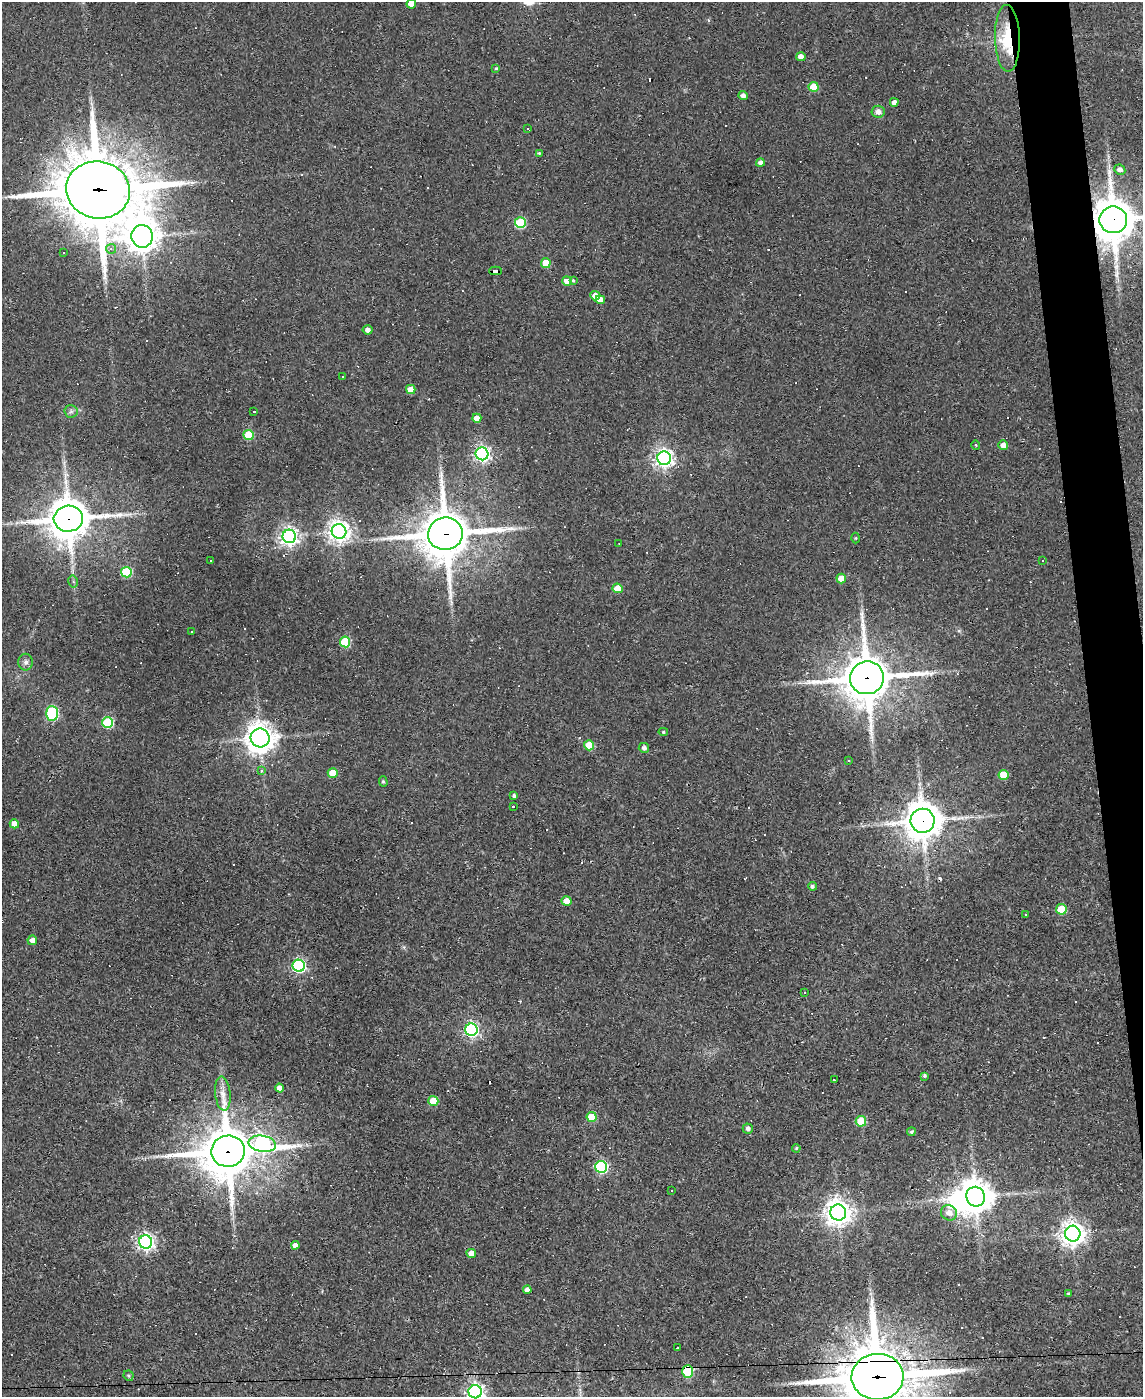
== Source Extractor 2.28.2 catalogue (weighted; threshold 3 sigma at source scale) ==
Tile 6 of 4 x 3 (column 2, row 2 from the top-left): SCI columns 1142-2282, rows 1625-3019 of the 4564 x 4539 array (HDU 1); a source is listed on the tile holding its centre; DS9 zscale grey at full resolution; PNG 1145 x 1399 px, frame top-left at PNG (2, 2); each listed source drawn as its Kron ellipse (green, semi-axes under 4 px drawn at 4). Shown black and unused: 4% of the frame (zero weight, under 2 of 3 exposures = <1% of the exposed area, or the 3 px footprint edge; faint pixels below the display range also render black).
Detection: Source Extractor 2.28.2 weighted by HDU 2 'WHT'; one run over the whole footprint, this tile lists its part. Background 0.0835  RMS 0.0074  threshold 0.0335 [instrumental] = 3 sigma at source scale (4.5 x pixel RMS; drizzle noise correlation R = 1.50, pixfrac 1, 0.05/0.05 arcsec/px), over >= 5 px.
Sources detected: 163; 1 inside a brighter object's white glare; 58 cosmic-ray / hot-pixel residue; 2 long thin detections or spike segments (spike, bleed or trail) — neither listed nor drawn; the other 102 listed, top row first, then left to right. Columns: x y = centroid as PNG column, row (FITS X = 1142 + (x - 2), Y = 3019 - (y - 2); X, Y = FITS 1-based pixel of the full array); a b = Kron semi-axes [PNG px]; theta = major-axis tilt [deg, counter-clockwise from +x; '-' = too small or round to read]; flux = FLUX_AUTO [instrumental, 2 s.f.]
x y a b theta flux
411 4 5 4 - 7.8
1007 38 33 12 -89 39
801 57 4 4 - 6.2
496 68 4 4 - 0.97
814 87 5 5 - 22
743 95 4 4 - 3.4
894 102 4 4 - 3.4
878 112 6 6 - 4.3
527 129 3 3 - 1.8
539 153 3 3 - 0.81
760 163 4 4 - 3.1
1120 170 5 5 - 4
98 190 32 28 -12 5500
1113 220 14 13 - 2700
520 223 5 5 - 47
142 236 11 10 - 1000
111 249 5 5 - 1.6
63 253 3 2 - 0.71
546 263 5 4 - 13
495 271 6 4 -2 89
573 280 4 4 - 0.89
567 281 5 4 - 11
595 296 5 4 - 7.3
600 300 4 4 - 6
368 330 5 4 - 3.6
343 377 3 3 - 1.1
411 389 5 4 - 10
71 411 6 6 - 1.9
254 412 3 3 - 7
477 418 4 4 - 6.7
248 435 5 5 - 33
976 445 5 3 - 0.61
1003 445 5 4 - 6
482 454 6 6 - 220
664 458 7 6 - 330
68 519 14 13 - 2100
339 531 7 7 - 490
445 534 17 16 - 3100
289 536 7 6 - 330
856 538 5 3 - 0.68
619 544 3 2 - 0.57
211 561 2 2 - 0.6
1042 561 2 2 - 0.74
126 572 5 5 - 49
841 579 5 4 - 10
73 581 6 5 - 1.5
618 588 5 4 - 16
192 631 3 3 - 2.6
345 642 5 5 - 42
26 662 8 7 - 2.7
867 678 17 16 - 2700
52 713 7 6 - 89
108 723 5 5 - 58
663 732 5 4 - 1.1
260 738 9 9 - 890
589 745 5 5 - 17
644 748 5 5 - 2.5
849 760 3 2 - 0.91
262 771 4 4 - 2.2
333 773 5 4 - 12
1003 775 5 5 - 16
383 781 5 4 - 1.2
514 796 4 3 - 1.8
513 806 3 3 - 4.7
923 821 12 12 - 1600
14 824 5 4 - 6
812 886 4 4 - 1.6
566 901 5 4 - 11
1061 909 5 5 - 24
1025 915 3 2 - 0.56
32 940 5 4 - 4.3
299 966 6 6 - 140
804 992 3 2 - 0.69
471 1030 6 6 - 170
924 1076 4 4 - 1.5
834 1080 3 3 - 2.4
280 1088 4 4 - 6.3
223 1094 17 8 -83 6.5
433 1101 5 5 - 18
592 1117 5 5 - 23
861 1121 5 5 - 26
748 1129 5 5 - 2.7
911 1132 4 3 - 1.2
262 1144 14 8 -9 240
796 1148 4 3 - 0.72
228 1151 17 15 11 3200
601 1167 6 6 - 88
672 1191 3 3 - 3.6
975 1197 10 9 - 1300
838 1213 8 8 - 820
949 1213 8 7 - 4.7
1073 1234 8 8 - 660
146 1242 6 6 - 260
295 1245 4 4 - 3.9
471 1253 5 4 - 5.4
527 1290 4 4 - 3.8
1069 1294 3 3 - 1.3
677 1348 2 2 - 0.58
688 1371 6 5 - 59
129 1376 5 5 - 1.2
878 1377 26 23 2 5400
475 1392 6 6 - 280
Overlapping masked pixels (flux is a lower limit): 11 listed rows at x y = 1007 38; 98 190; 1113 220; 495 271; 68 519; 445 534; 867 678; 923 821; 228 1151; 688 1371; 878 1377
Isophote crosses this tile's border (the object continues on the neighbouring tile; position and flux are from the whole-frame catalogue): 4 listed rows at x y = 411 4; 1113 220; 878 1377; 475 1392